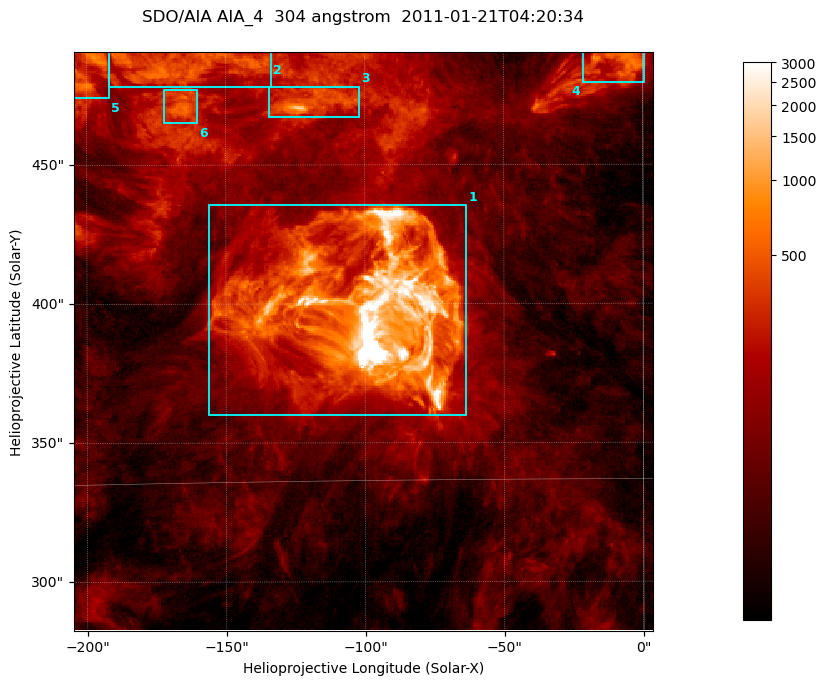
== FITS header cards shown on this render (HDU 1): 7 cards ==
TELESCOP= 'SDO/AIA '           / For AIA: SDO/AIA
INSTRUME= 'AIA_4   '           / For AIA: AIA_ATA1, AIA_ATA2, AIA_ATA3 or AIA_AT
WAVELNTH=                  304 / [angstrom] Wavelength
WAVEUNIT= 'angstrom'           / Wavelength unit: angstrom
DATE-OBS= '2011-01-21T04:20:34.079' / [ISO] Date when observation started; ISO 8
CTYPE1  = 'HPLN-TAN'           / CTYPE1; Typically HPLN
CTYPE2  = 'HPLT-TAN'           / CTYPE2; Typically HPLT

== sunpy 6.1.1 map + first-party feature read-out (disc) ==
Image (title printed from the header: SDO/AIA AIA_4  304 angstrom  2011-01-21T04:20:34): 347 x 347 px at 0.6 arcsec/px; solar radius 975 arcsec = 1625 px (partial field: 1.5% of the solar disc is inside the frame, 100% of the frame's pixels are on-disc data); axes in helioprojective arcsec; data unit not stated in the header (colour bar unlabelled)
Orientation: roll -0.132 deg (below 1 deg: not rotated)
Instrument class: DISC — disc imager (sunpy class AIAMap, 304 A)
Bright regions (active regions / flare kernels): reference = the on-disc median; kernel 3 px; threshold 5 sigma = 268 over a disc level ~73.2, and >= 1.15x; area >= 120 px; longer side >= 4 px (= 2.4 arcsec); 6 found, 6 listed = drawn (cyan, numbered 1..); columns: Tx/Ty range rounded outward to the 2 arcsec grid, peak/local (2 s.f.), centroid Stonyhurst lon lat
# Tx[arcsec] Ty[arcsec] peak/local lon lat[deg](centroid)
1 -156..-62 360..436 182 -6 +19
2 -192..-134 478..492 8.9 -11 +25
3 -136..-102 466..478 21 -8 +24
4 -22..2 480..492 11 -1 +25
5 -206..-192 474..492 11 -13 +25
6 -172..-160 464..478 8.4 -11 +24